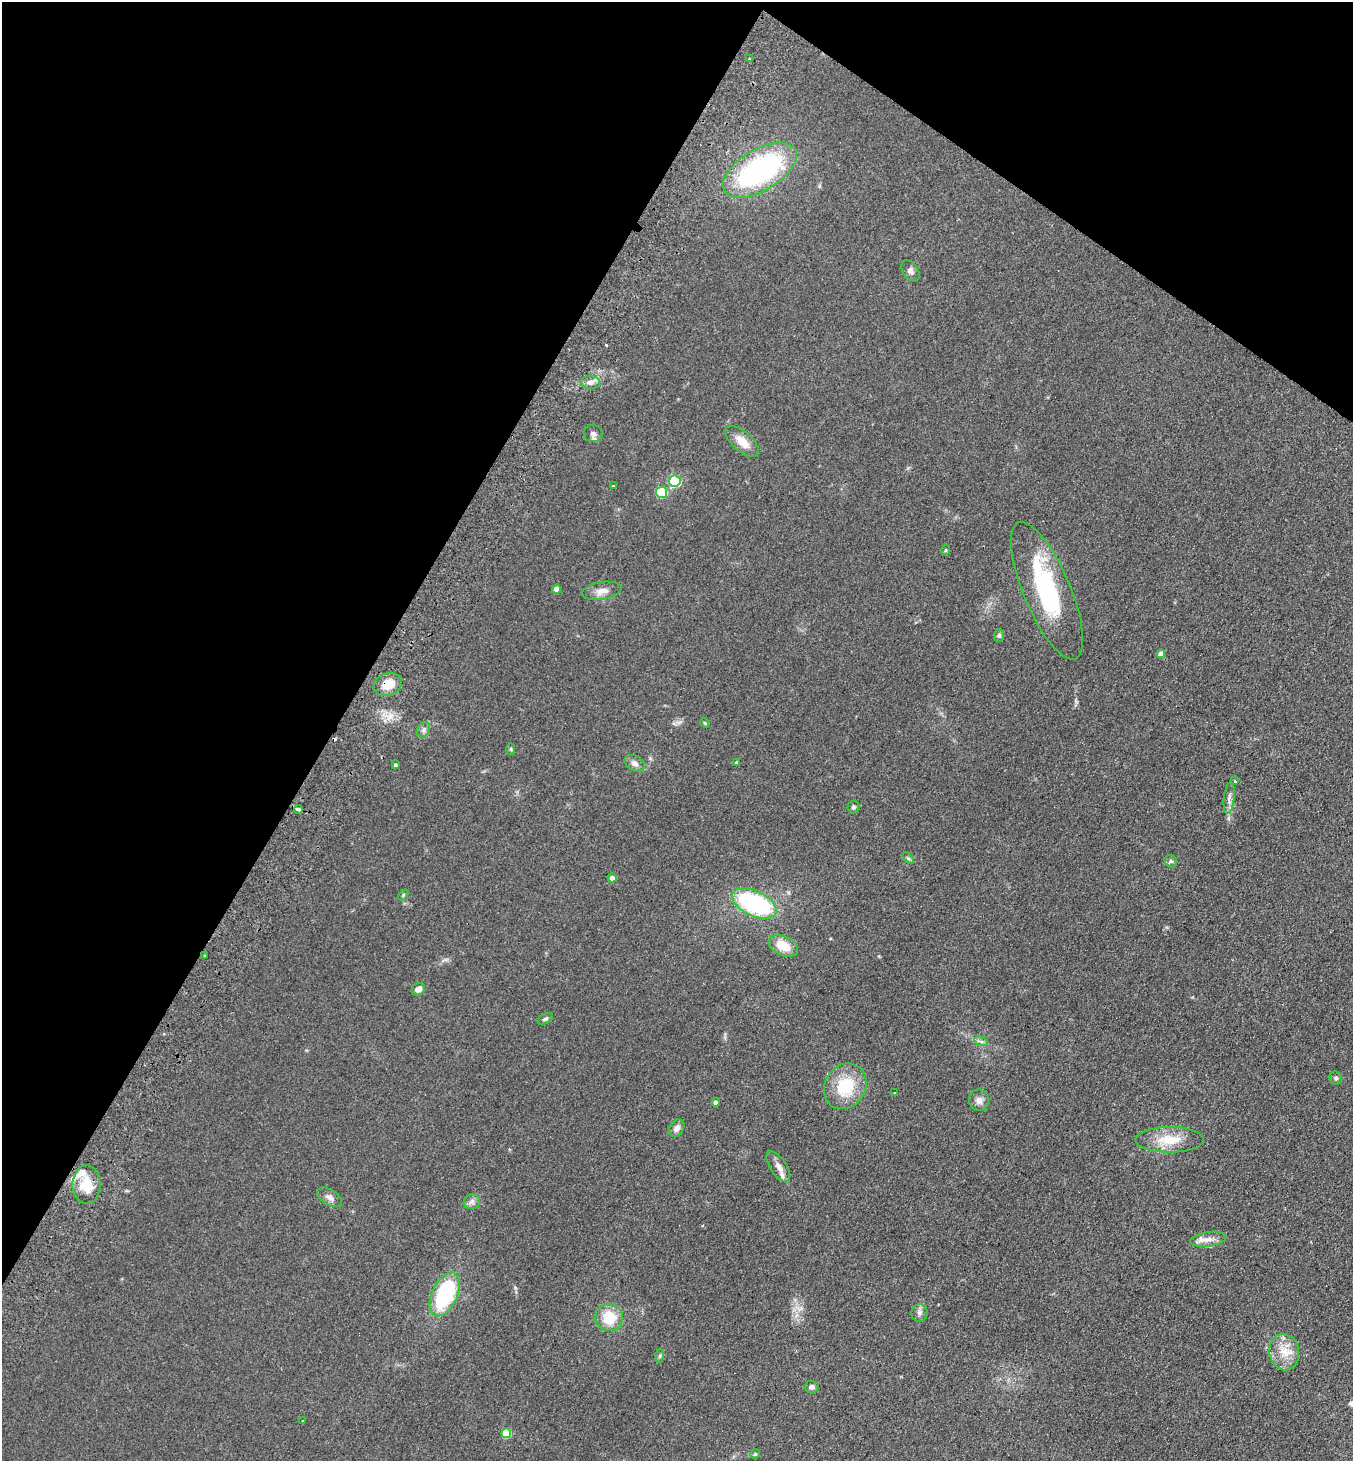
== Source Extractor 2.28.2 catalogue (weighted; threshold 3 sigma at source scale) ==
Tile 2 of 4 x 4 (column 2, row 1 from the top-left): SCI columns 1553-2903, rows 4413-5871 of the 5946 x 5905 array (HDU 1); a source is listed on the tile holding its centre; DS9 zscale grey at full resolution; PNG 1355 x 1463 px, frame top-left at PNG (2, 2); each listed source drawn as its Kron ellipse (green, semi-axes under 4 px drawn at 4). Shown black and unused: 31% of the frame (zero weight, under 2 of 3 exposures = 3% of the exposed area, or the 3 px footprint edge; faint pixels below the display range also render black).
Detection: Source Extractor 2.28.2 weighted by HDU 2 'WHT'; one run over the whole footprint, this tile lists its part. Background 0.0927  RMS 0.0099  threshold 0.0445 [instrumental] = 3 sigma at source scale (4.5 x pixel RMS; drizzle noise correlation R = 1.50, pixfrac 1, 0.05/0.05 arcsec/px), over >= 5 px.
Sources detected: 63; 2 inside a brighter object's white glare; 3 cosmic-ray / hot-pixel residue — neither listed nor drawn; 1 inside a brighter listed object's ellipse — not listed separately; the other 57 listed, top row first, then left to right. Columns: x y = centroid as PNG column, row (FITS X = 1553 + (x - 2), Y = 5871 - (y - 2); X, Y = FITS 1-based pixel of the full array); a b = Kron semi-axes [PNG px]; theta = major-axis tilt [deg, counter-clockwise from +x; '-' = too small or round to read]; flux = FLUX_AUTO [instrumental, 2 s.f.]
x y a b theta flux
749 59 3 3 - 2.4
760 170 41 20 30 180
910 271 12 7 -55 3.4
591 382 9 6 -5 4.6
593 434 9 8 - 3.6
742 441 20 9 -41 13
675 481 6 5 - 87
613 486 3 3 - 2.7
661 492 5 5 - 57
946 550 5 4 - 1
557 589 4 4 - 9
602 591 20 9 9 7.4
1047 591 74 23 -67 94
999 635 7 5 89 2.1
1161 654 4 4 - 7
388 684 14 11 19 15
705 723 5 4 - 0.93
424 730 8 6 57 2.9
511 749 6 4 -89 1.2
635 763 11 7 -30 4.2
737 763 3 3 - 2.5
395 765 4 4 - 1.8
1235 781 3 3 - 1.9
1229 798 16 5 84 4.4
853 807 6 6 - 1.9
298 810 4 3 - 3.1
908 858 6 4 -45 1.6
1171 861 7 5 -43 1.8
612 878 4 4 - 4.7
403 895 6 4 47 1.1
754 903 24 12 -24 120
783 946 15 9 -24 19
205 956 3 3 - 1.7
418 989 7 6 - 5.8
545 1019 8 5 28 2
981 1041 7 4 -19 2.2
1336 1078 7 6 - 1.9
845 1086 24 20 58 39
894 1093 3 2 - 1.4
979 1100 11 10 - 5.4
716 1102 4 4 - 3.3
677 1128 9 7 55 5.1
1170 1140 34 12 0 24
778 1167 17 8 -57 7.3
86 1184 19 14 -88 23
329 1197 13 7 -33 5
472 1202 8 7 - 3.6
1208 1239 18 7 8 7.4
445 1294 23 12 65 79
919 1313 9 8 - 3.6
609 1318 14 13 - 27
1284 1352 18 15 -80 17
660 1356 6 4 88 1.5
812 1387 7 6 - 2.7
303 1421 4 2 - 0.72
506 1433 5 5 - 38
755 1454 5 4 - 1.4
Overlapping masked pixels (flux is a lower limit): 2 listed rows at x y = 388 684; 86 1184